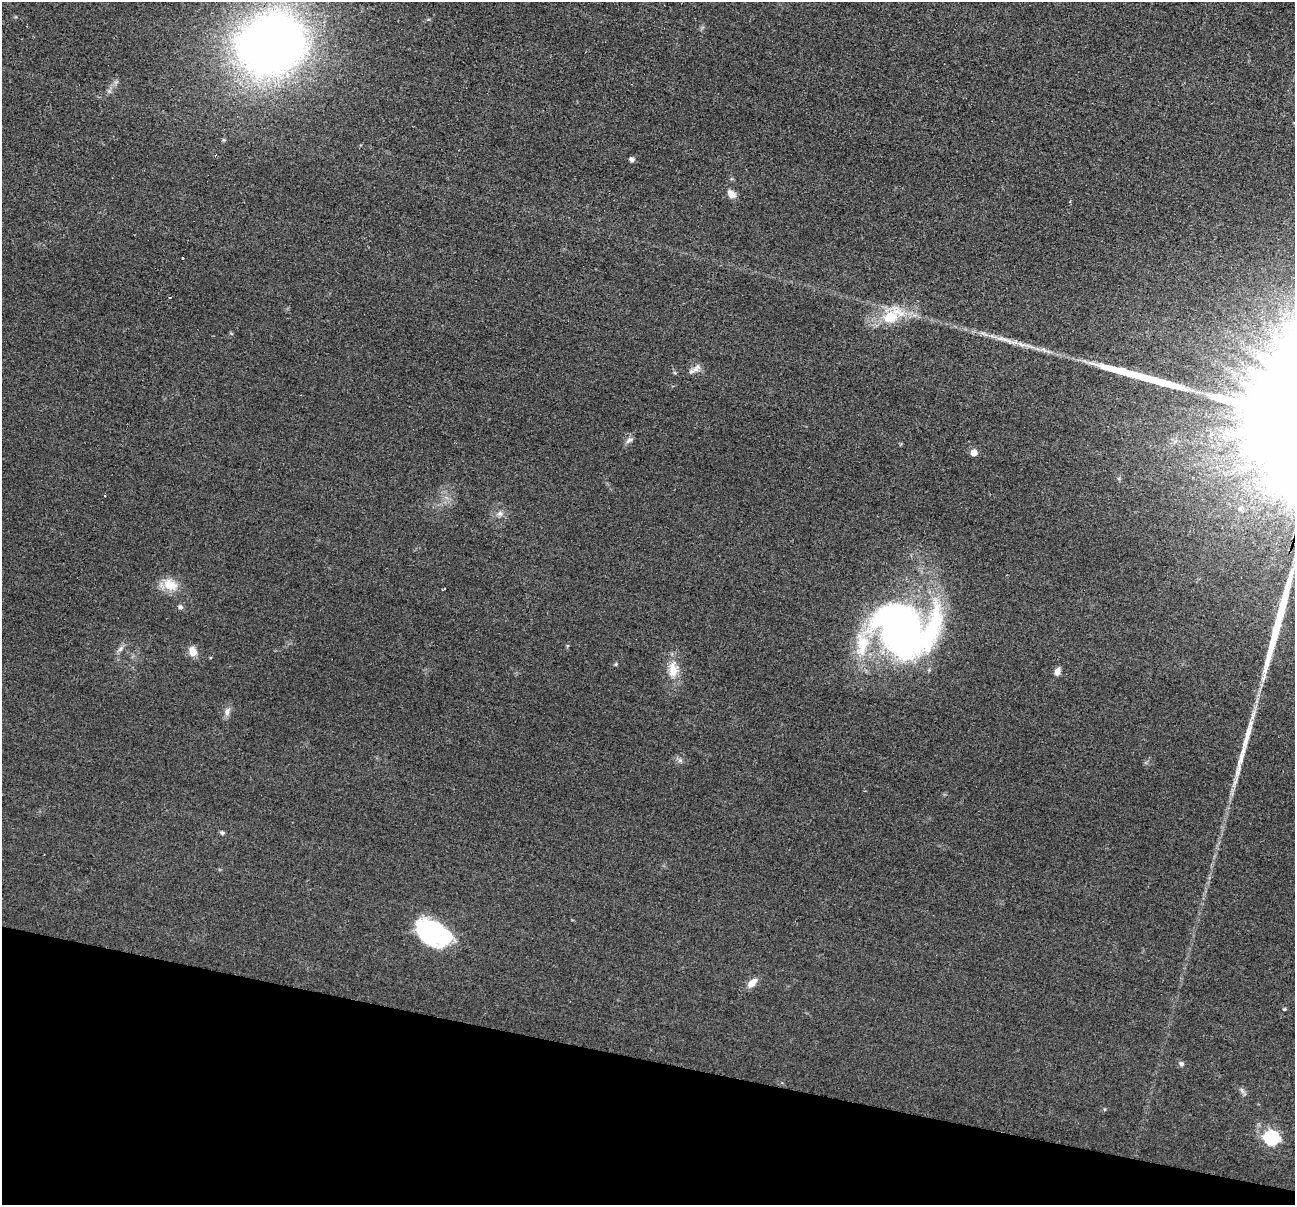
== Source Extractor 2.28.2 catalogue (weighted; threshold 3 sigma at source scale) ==
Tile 15 of 4 x 4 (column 3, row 4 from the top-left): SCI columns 2597-3889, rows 259-1461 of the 5193 x 5209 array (HDU 1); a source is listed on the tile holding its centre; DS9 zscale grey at full resolution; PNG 1297 x 1207 px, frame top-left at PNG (2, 2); no overlay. Shown black and unused: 12% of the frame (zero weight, under 2 of 3 exposures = <1% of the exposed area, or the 3 px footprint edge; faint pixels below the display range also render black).
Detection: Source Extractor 2.28.2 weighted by HDU 2 'WHT'; one run over the whole footprint, this tile lists its part. Background 0.0456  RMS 0.0085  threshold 0.0382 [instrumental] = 3 sigma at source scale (4.5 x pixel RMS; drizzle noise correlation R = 1.50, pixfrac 1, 0.05/0.05 arcsec/px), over >= 5 px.
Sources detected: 41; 1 too faint to see at this stretch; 3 inside a brighter object's white glare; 1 cosmic-ray / hot-pixel residue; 3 long thin detections or spike segments (spike, bleed or trail) — not listed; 2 inside a brighter listed object's ellipse — not listed separately; the other 31 listed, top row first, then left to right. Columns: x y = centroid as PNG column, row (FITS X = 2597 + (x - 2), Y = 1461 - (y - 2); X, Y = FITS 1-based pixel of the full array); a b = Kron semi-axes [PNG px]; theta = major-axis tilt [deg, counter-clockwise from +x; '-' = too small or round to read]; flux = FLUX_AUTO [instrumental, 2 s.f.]
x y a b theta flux
270 45 48 41 29 900
632 159 5 4 - 3.3
731 194 13 9 -44 5.7
182 258 3 3 - 2.2
1284 316 28 8 37 18
890 317 25 22 13 30
1023 344 46 6 -15 16
698 367 10 8 -11 4
675 373 5 4 - 1.1
629 440 12 6 34 3.3
974 453 5 5 - 11
105 495 3 2 - 1.6
1240 508 9 8 - 4.1
500 514 8 7 - 3.5
170 585 19 14 -25 17
180 607 7 6 - 2.2
900 629 62 57 -15 420
121 649 11 6 49 3.2
193 651 10 8 -68 9.8
616 664 5 4 - 1
673 670 25 14 87 17
1057 671 10 6 69 4.4
227 712 13 8 78 4.7
680 760 7 6 - 2.3
222 833 5 5 - 1.8
433 931 43 15 -59 51
752 983 13 7 44 7.9
1285 1009 5 4 - 1.2
1181 1064 7 6 - 2.3
1242 1091 9 5 -70 2.2
1272 1138 7 6 - 170